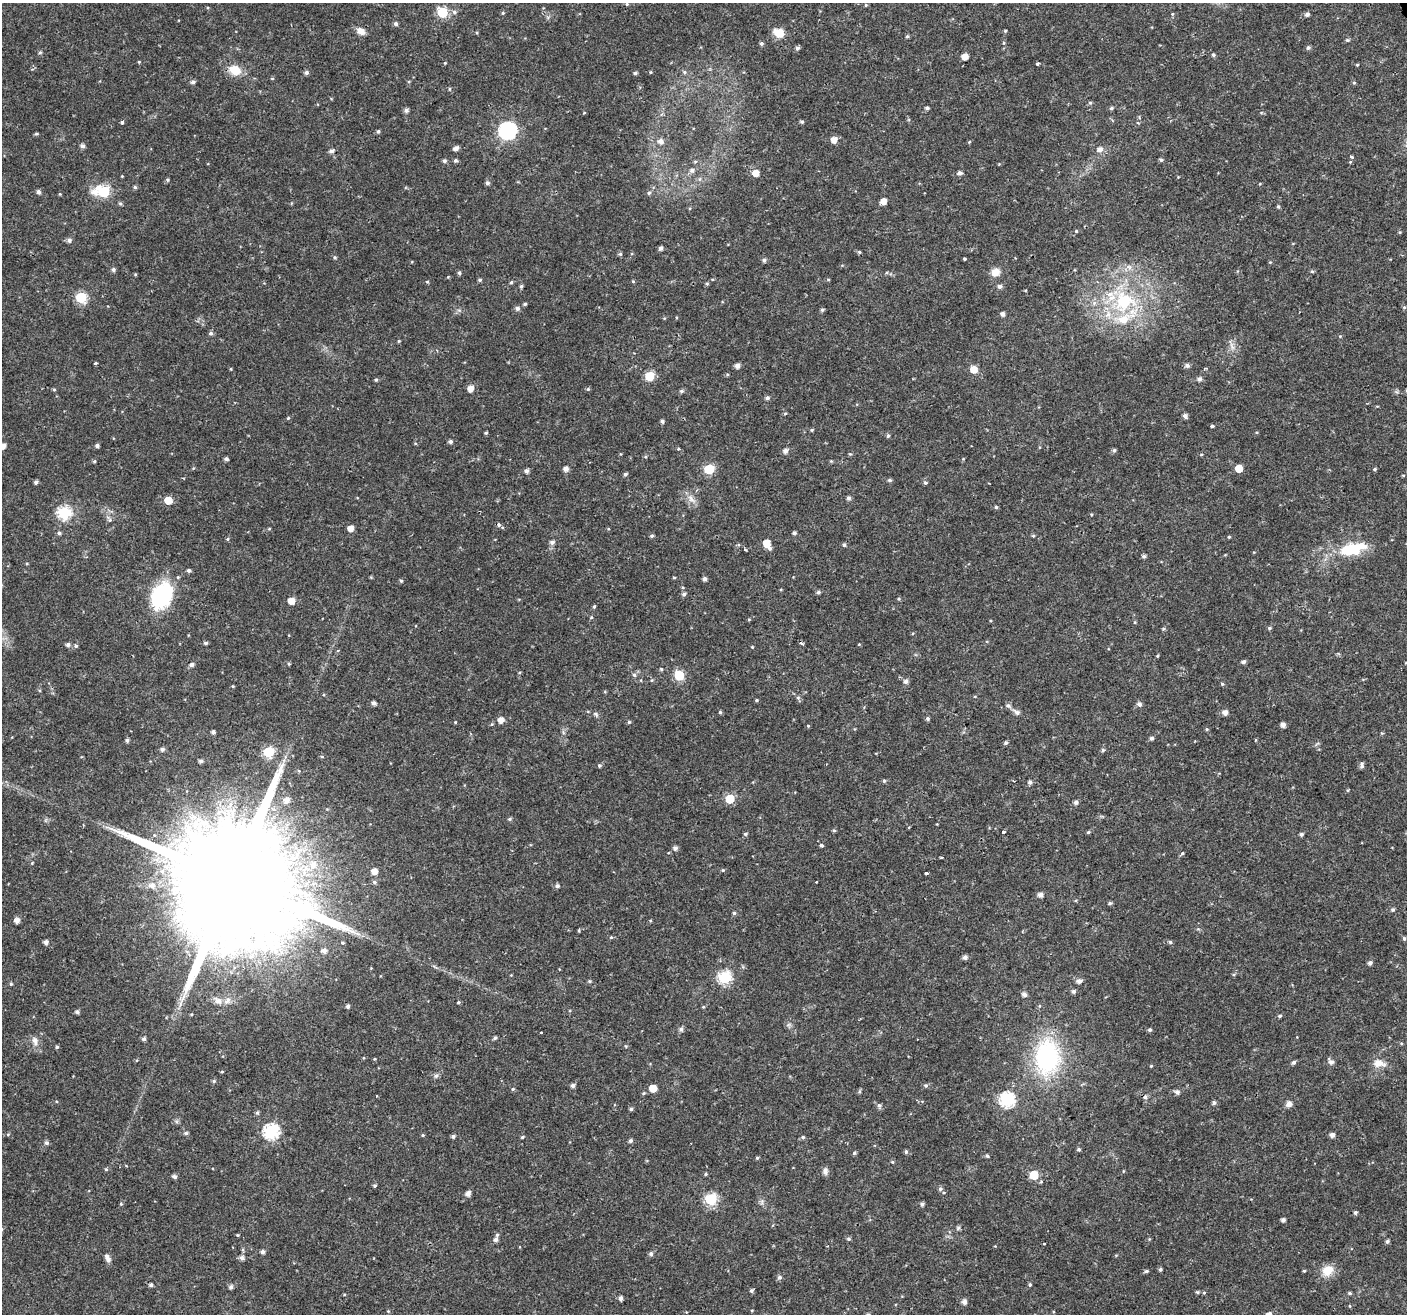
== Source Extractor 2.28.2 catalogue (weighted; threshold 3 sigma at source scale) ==
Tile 10 of 4 x 4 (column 2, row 3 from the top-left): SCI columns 1405-2809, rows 1398-2709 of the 5621 x 5477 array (HDU 1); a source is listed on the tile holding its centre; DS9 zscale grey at full resolution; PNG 1409 x 1316 px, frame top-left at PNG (2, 3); no overlay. Shown black and unused: <1% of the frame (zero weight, under 2 of 3 exposures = <1% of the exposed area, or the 3 px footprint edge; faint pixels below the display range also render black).
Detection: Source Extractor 2.28.2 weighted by HDU 2 'WHT'; one run over the whole footprint, this tile lists its part. Background 0.0197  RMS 0.0029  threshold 0.013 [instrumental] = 3 sigma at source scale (4.5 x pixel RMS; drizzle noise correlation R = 1.50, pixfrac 1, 0.0396/0.0396 arcsec/px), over >= 5 px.
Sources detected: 373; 2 cosmic-ray / hot-pixel residue — not listed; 5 inside a brighter listed object's ellipse — not listed separately; the other 366 listed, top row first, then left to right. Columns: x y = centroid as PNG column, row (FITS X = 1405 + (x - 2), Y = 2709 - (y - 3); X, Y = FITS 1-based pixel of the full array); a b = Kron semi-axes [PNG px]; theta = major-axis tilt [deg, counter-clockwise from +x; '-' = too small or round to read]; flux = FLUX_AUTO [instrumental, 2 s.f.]
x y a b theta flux
627 4 4 4 - 0.32
866 5 4 3 - 0.26
442 12 6 6 - 18
454 12 6 5 - 0.68
503 13 5 4 - 0.36
1172 14 5 4 - 0.31
1307 14 5 5 - 0.77
396 24 5 5 - 0.71
361 31 11 8 -35 1.9
1005 31 4 4 - 0.3
779 33 11 9 -19 4.3
907 36 5 4 - 0.39
1347 40 5 4 - 0.45
761 43 5 4 - 0.57
797 48 6 5 - 0.64
1308 48 5 5 - 0.6
40 53 5 4 - 0.45
1213 55 5 4 - 0.49
965 56 5 5 - 2.8
139 62 4 3 - 0.27
445 63 4 3 - 0.23
1037 64 3 3 - 0.58
1357 65 4 3 - 0.26
235 70 14 10 -25 5
306 72 5 5 - 0.71
650 72 5 3 - 0.23
684 72 6 5 - 0.52
635 73 5 3 - 0.48
272 78 5 3 - 0.23
193 82 5 4 - 0.71
1354 83 5 4 - 0.33
449 89 5 3 - 0.32
1090 103 5 4 - 0.41
927 108 5 4 - 0.61
1111 108 5 4 - 0.5
406 110 6 5 - 0.88
584 113 5 3 - 0.21
122 122 3 3 - 0.92
802 122 5 4 - 0.49
1138 123 5 3 - 0.23
378 131 5 4 - 0.48
508 131 7 7 - 83
36 134 5 4 - 0.35
834 140 5 5 - 2.4
661 141 7 6 - 1.4
969 142 5 4 - 0.27
82 146 5 5 - 0.87
456 148 5 4 - 1.3
1100 149 6 6 - 1.5
331 151 6 5 - 0.85
1351 157 5 3 - 0.54
455 160 5 4 - 0.57
1161 160 5 4 - 0.49
444 161 5 4 - 0.7
1350 162 4 3 - 0.25
692 170 7 7 - 1.1
756 173 5 5 - 3.3
959 173 5 5 - 0.91
122 176 3 3 - 0.21
168 180 5 3 - 0.34
487 183 5 5 - 0.8
135 187 5 4 - 0.47
38 192 5 4 - 0.79
103 192 9 6 -8 23
649 193 5 5 - 0.56
884 201 5 5 - 2.4
120 204 6 4 -43 0.44
1278 206 4 4 - 0.39
1076 231 4 4 - 0.27
1400 232 5 3 - 0.31
69 240 6 6 - 0.83
661 248 5 4 - 0.79
859 252 5 4 - 0.37
620 254 5 5 - 0.46
335 257 5 4 - 0.38
964 259 3 3 - 0.61
764 260 5 5 - 0.66
1270 262 4 4 - 0.26
1129 267 8 6 -44 1
113 269 5 5 - 0.71
1312 271 6 4 -1 0.36
995 272 9 8 - 2.8
459 273 5 4 - 0.52
448 277 4 4 - 0.23
480 280 4 4 - 0.53
828 280 4 3 - 0.32
633 281 4 4 - 0.27
427 282 5 3 - 0.28
511 282 5 4 - 0.42
707 283 6 4 -1 0.31
521 286 5 4 - 0.49
1000 286 6 5 - 0.94
81 297 6 6 - 20
1124 301 32 27 24 23
525 304 4 3 - 0.49
1404 307 5 4 - 0.41
517 308 6 5 - 0.84
822 310 5 4 - 0.49
1003 314 5 4 - 0.88
211 333 6 5 - 0.62
1340 336 4 4 - 0.27
398 341 5 3 - 0.29
1232 346 13 5 -70 1.2
96 363 3 2 - 0.44
1187 365 5 5 - 0.94
737 366 5 5 - 1.2
231 369 4 3 - 0.25
1205 369 6 3 16 0.41
974 370 6 5 - 3.7
649 376 6 6 - 11
1199 379 6 5 - 0.88
376 380 5 4 - 0.4
471 389 6 5 - 2.4
588 389 5 5 - 0.4
54 390 4 4 - 0.34
681 391 6 5 - 0.53
767 398 5 5 - 0.7
785 413 5 4 - 0.34
1185 416 6 5 - 0.86
288 418 5 4 - 0.33
662 421 4 4 - 0.65
1212 426 4 3 - 0.58
812 430 4 4 - 0.33
486 433 4 3 - 0.4
888 436 5 4 - 0.53
450 442 5 4 - 0.67
3 446 5 5 - 1.8
97 446 4 4 - 0.78
678 449 3 3 - 0.46
1114 450 6 5 - 0.5
785 451 5 5 - 1.3
850 454 5 4 - 0.36
1201 454 5 3 - 0.25
226 459 4 4 - 0.67
94 461 5 4 - 0.38
1239 468 5 5 - 4.9
566 469 5 5 - 1.4
709 469 6 6 - 16
1374 469 5 4 - 0.38
526 471 5 5 - 0.94
625 474 5 4 - 0.59
1403 475 5 3 - 0.25
889 480 5 5 - 0.58
36 482 5 4 - 0.68
925 483 6 4 -65 0.49
849 498 5 5 - 0.7
691 499 15 7 -51 2
168 500 6 5 - 4.7
996 507 5 4 - 0.46
64 513 6 6 - 36
110 520 6 5 - 0.58
498 525 4 4 - 0.92
350 528 5 5 - 2.2
269 529 5 3 - 0.29
59 533 5 4 - 0.58
794 533 4 4 - 0.66
652 536 5 4 - 0.51
1033 536 5 3 - 0.33
1229 537 4 3 - 0.33
228 539 5 4 - 0.41
552 542 6 5 - 0.84
766 543 6 5 - 4.1
844 545 5 4 - 0.54
769 548 5 5 - 0.61
1353 549 38 15 12 12
745 550 3 2 - 0.52
1144 556 5 4 - 0.61
189 570 5 4 - 0.63
178 577 4 4 - 0.3
674 577 4 3 - 0.29
704 579 5 4 - 0.89
401 581 4 4 - 0.41
818 592 5 4 - 0.63
684 594 5 5 - 0.67
161 596 23 16 66 30
291 601 5 5 - 3.1
594 606 5 4 - 0.41
591 617 5 4 - 0.35
749 619 5 3 - 0.26
1135 622 5 3 - 0.26
1269 628 5 4 - 0.46
1163 629 6 3 18 0.33
206 643 5 4 - 0.58
68 645 6 5 - 0.78
76 646 5 4 - 0.57
752 647 4 3 - 0.25
1157 656 5 3 - 0.28
1244 662 5 4 - 0.68
1406 663 4 3 - 0.25
289 664 4 4 - 0.37
192 665 6 5 - 0.8
661 669 5 4 - 0.35
634 675 5 4 - 0.51
679 675 6 5 - 16
906 681 6 5 - 0.93
1222 684 5 4 - 0.36
233 686 4 4 - 0.26
798 697 6 4 0 0.45
756 700 4 4 - 0.31
374 703 5 4 - 0.89
1139 704 6 6 - 0.99
720 712 4 4 - 0.46
1016 712 12 6 -36 1.1
1225 712 5 5 - 1.5
596 714 8 5 -28 0.65
928 718 5 5 - 0.52
501 720 5 5 - 2
455 722 4 3 - 0.24
629 722 5 5 - 0.38
1283 725 5 4 - 1.4
808 726 4 4 - 0.28
1207 729 5 4 - 0.33
213 732 4 4 - 0.78
1151 738 5 5 - 0.61
127 740 5 4 - 0.66
1256 740 3 2 - 0.51
1006 743 5 4 - 0.54
162 749 6 5 - 0.75
1103 750 5 5 - 0.44
268 752 6 6 - 21
322 757 5 3 - 0.31
201 761 5 4 - 0.79
599 765 5 5 - 0.48
1362 765 7 4 83 0.8
299 771 5 3 - 0.29
884 781 4 4 - 0.43
1030 782 5 5 - 0.75
1348 790 5 3 - 0.28
730 799 5 5 - 11
286 800 7 6 - 1.7
1076 802 5 5 - 0.8
510 819 5 4 - 0.47
834 830 5 4 - 0.37
1003 832 3 3 - 1.2
1088 832 5 4 - 0.38
745 834 5 4 - 0.47
1301 834 5 4 - 0.59
822 845 4 4 - 0.58
675 848 5 5 - 0.96
1182 853 5 4 - 0.37
942 857 4 2 - 0.31
313 864 11 10 - 3.5
723 870 4 4 - 0.31
374 871 5 5 - 1.9
926 873 4 3 - 1.8
233 881 39 28 16 15000
374 882 5 4 - 0.52
816 882 3 2 - 0.17
152 886 10 9 - 2.2
557 886 5 5 - 0.78
1040 895 5 5 - 1.3
1110 903 5 4 - 0.48
1393 910 5 5 - 0.51
734 913 5 5 - 0.45
17 920 5 5 - 1.8
579 930 5 3 - 0.31
611 937 5 5 - 0.35
1404 939 6 4 -70 0.41
46 942 5 4 - 1.1
1170 942 5 5 - 0.45
343 943 4 3 - 0.35
324 951 6 5 - 1.2
965 957 5 5 - 0.95
1370 963 5 5 - 0.78
725 978 6 6 - 34
590 981 5 4 - 0.41
1079 981 6 5 - 1.1
11 984 4 4 - 0.4
1073 991 5 5 - 0.68
1024 994 5 5 - 1.1
218 1001 13 8 -32 1.8
458 1002 4 3 - 0.38
180 1004 9 5 76 1
348 1006 5 4 - 0.68
703 1007 5 3 - 0.28
77 1012 5 4 - 0.74
191 1014 4 3 - 0.29
1279 1016 5 4 - 0.47
788 1025 7 4 19 0.53
681 1029 6 5 - 0.84
1150 1030 5 4 - 0.54
541 1032 3 2 - 0.39
495 1038 4 4 - 0.57
144 1039 5 4 - 0.79
35 1041 13 7 -78 1.6
57 1047 5 4 - 0.45
1047 1057 28 21 88 43
374 1059 3 3 - 0.25
1293 1062 5 5 - 0.66
1331 1062 8 6 -54 1
1379 1063 18 10 -9 2.9
1151 1066 4 4 - 0.25
222 1072 4 3 - 0.31
436 1076 7 6 - 0.72
214 1081 5 5 - 0.42
926 1085 6 5 - 0.54
573 1086 5 4 - 0.91
653 1088 5 5 - 4.1
513 1089 5 4 - 0.37
860 1091 6 4 71 0.37
1177 1092 5 5 - 1
377 1096 2 2 - 0.26
1007 1100 7 7 - 47
1214 1103 5 5 - 0.64
1289 1104 7 6 - 1.5
879 1105 7 6 - 0.66
631 1109 4 4 - 0.57
257 1113 6 5 - 0.48
271 1132 7 7 - 52
186 1133 5 4 - 0.6
8 1134 5 3 - 0.32
423 1135 4 4 - 0.32
1332 1135 5 4 - 1.2
453 1136 4 4 - 0.63
522 1137 5 4 - 0.38
803 1137 5 5 - 0.52
630 1141 5 4 - 0.61
46 1143 5 5 - 0.74
1079 1149 5 4 - 0.51
906 1152 5 4 - 0.57
854 1153 5 4 - 0.46
987 1156 5 4 - 0.44
757 1158 5 4 - 0.36
892 1162 5 4 - 0.31
106 1169 5 4 - 0.35
825 1171 9 7 -88 1.1
1123 1171 5 3 - 0.22
705 1174 4 4 - 0.38
1034 1175 6 5 - 10
174 1177 5 5 - 0.84
1041 1182 4 3 - 0.48
375 1186 4 4 - 0.47
940 1189 6 5 - 0.63
468 1194 5 5 - 1.5
711 1199 6 6 - 27
762 1201 9 3 85 0.61
121 1204 4 4 - 0.35
922 1204 5 4 - 0.67
1355 1212 4 4 - 0.54
1283 1220 4 4 - 0.77
958 1228 7 5 46 0.5
237 1235 4 3 - 0.29
849 1239 5 5 - 0.54
495 1240 5 5 - 0.98
1387 1241 5 5 - 0.6
1044 1244 3 3 - 0.35
262 1252 4 4 - 0.91
651 1254 5 5 - 0.75
107 1258 11 6 -63 1.1
242 1258 5 5 - 1.1
1160 1269 4 4 - 0.49
1328 1270 13 11 42 4.4
1146 1271 5 4 - 0.51
1304 1271 4 3 - 0.3
779 1277 6 6 - 0.75
151 1285 4 4 - 0.59
1030 1285 5 4 - 0.4
231 1287 5 5 - 0.84
751 1290 5 4 - 0.6
1197 1292 5 4 - 0.37
1204 1293 5 3 - 0.33
1350 1293 5 4 - 0.42
621 1298 4 4 - 1
964 1302 5 5 - 1.4
1350 1306 5 3 - 0.24
388 1311 4 4 - 0.25
Overlapping masked pixels (flux is a lower limit): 1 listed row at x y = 233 881
Isophote crosses this tile's border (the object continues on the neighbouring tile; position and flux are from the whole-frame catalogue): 2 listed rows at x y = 3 446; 1406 663